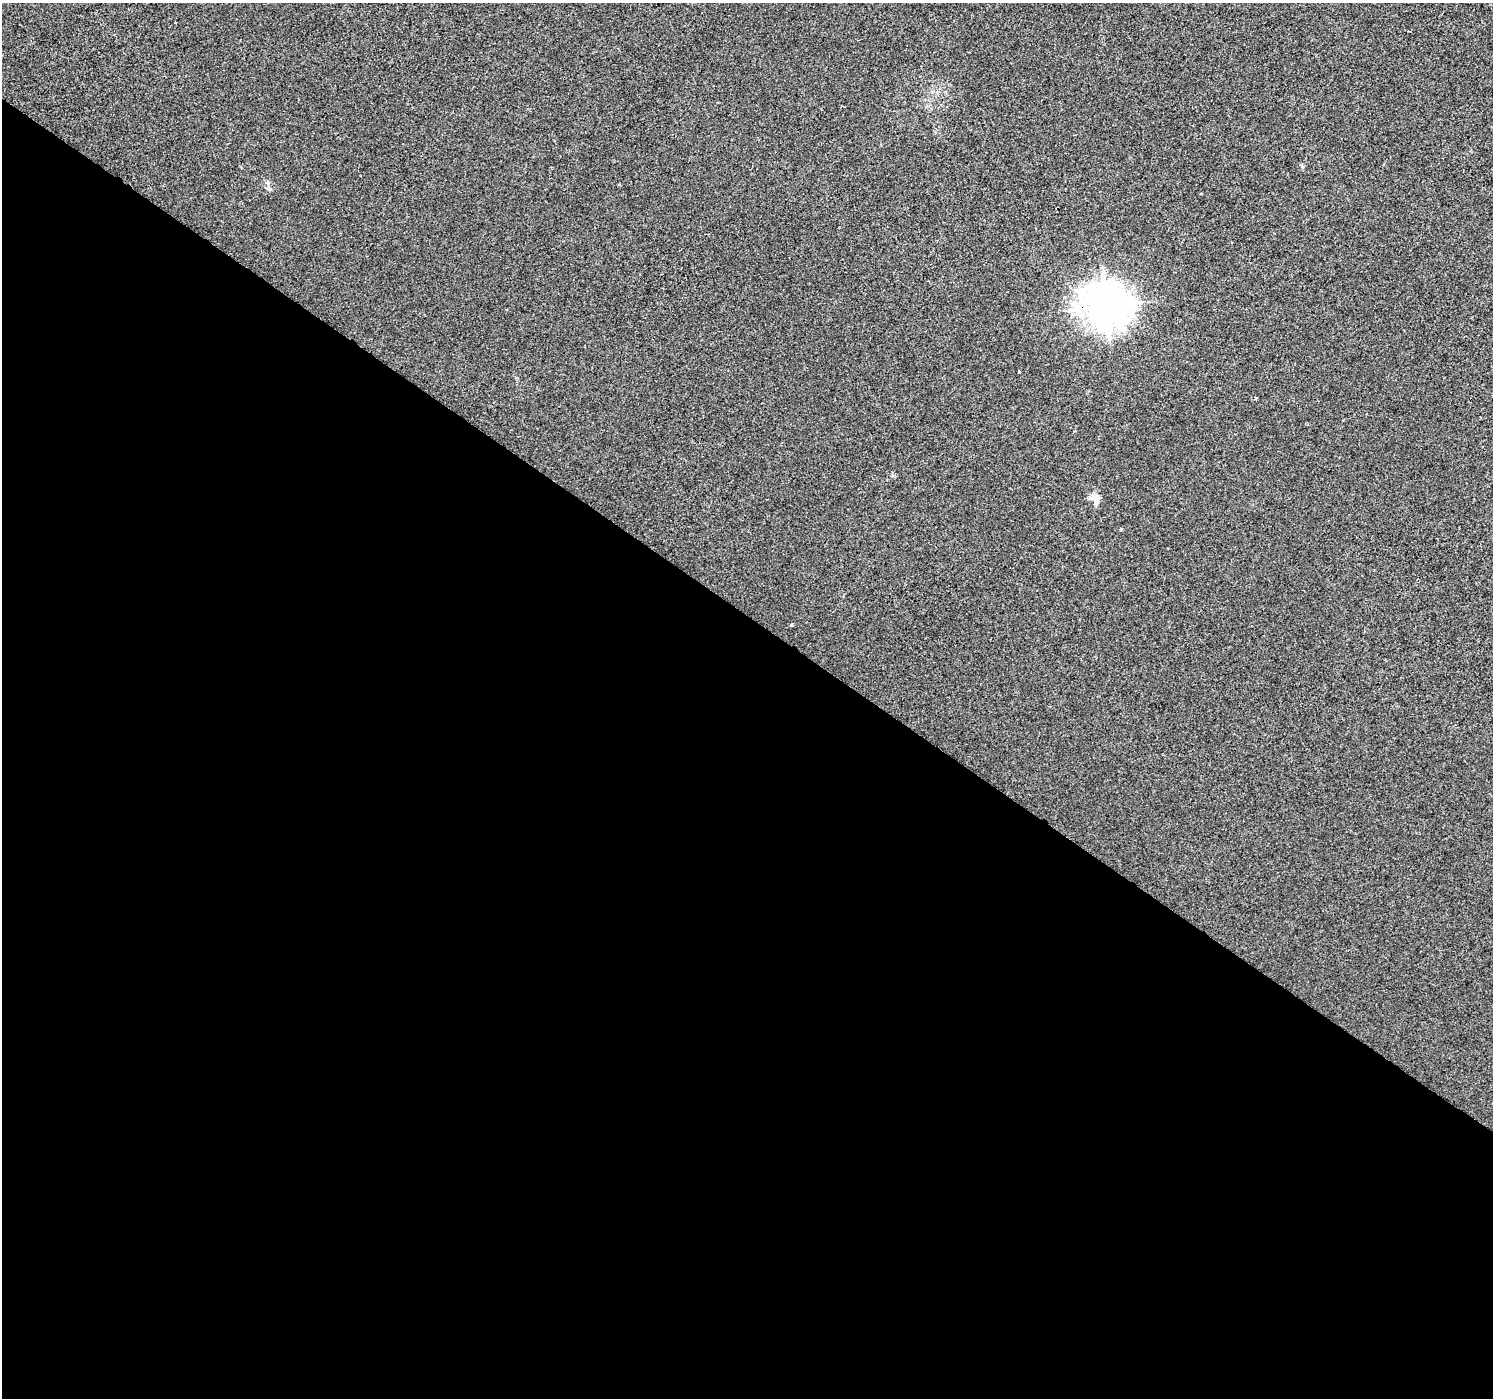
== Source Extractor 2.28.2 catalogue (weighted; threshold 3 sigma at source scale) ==
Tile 14 of 4 x 4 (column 2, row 4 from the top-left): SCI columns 1497-2987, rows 246-1641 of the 5969 x 6009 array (HDU 1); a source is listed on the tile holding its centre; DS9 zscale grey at full resolution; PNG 1495 x 1400 px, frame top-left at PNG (2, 3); no overlay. Shown black and unused: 56% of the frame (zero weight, under 2 of 3 exposures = <1% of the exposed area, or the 3 px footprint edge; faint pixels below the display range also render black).
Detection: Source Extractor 2.28.2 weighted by HDU 2 'WHT'; one run over the whole footprint, this tile lists its part. Background 4.93e-04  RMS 0.0057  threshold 0.0254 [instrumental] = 3 sigma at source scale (4.5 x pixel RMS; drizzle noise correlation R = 1.50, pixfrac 1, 0.0396/0.0396 arcsec/px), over >= 5 px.
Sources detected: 6; all 6 listed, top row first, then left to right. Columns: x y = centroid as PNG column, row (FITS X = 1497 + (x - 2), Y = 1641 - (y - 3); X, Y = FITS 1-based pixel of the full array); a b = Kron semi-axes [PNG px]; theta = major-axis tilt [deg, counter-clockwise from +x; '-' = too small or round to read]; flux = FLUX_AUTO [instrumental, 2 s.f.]
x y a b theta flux
175 23 3 2 - 1.4
1106 306 14 13 - 1100
1019 372 3 3 - 1.5
1256 398 3 3 - 0.5
1095 499 15 11 -34 4
792 625 3 3 - 1.1
Overlapping masked pixels (flux is a lower limit): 1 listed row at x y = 1106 306